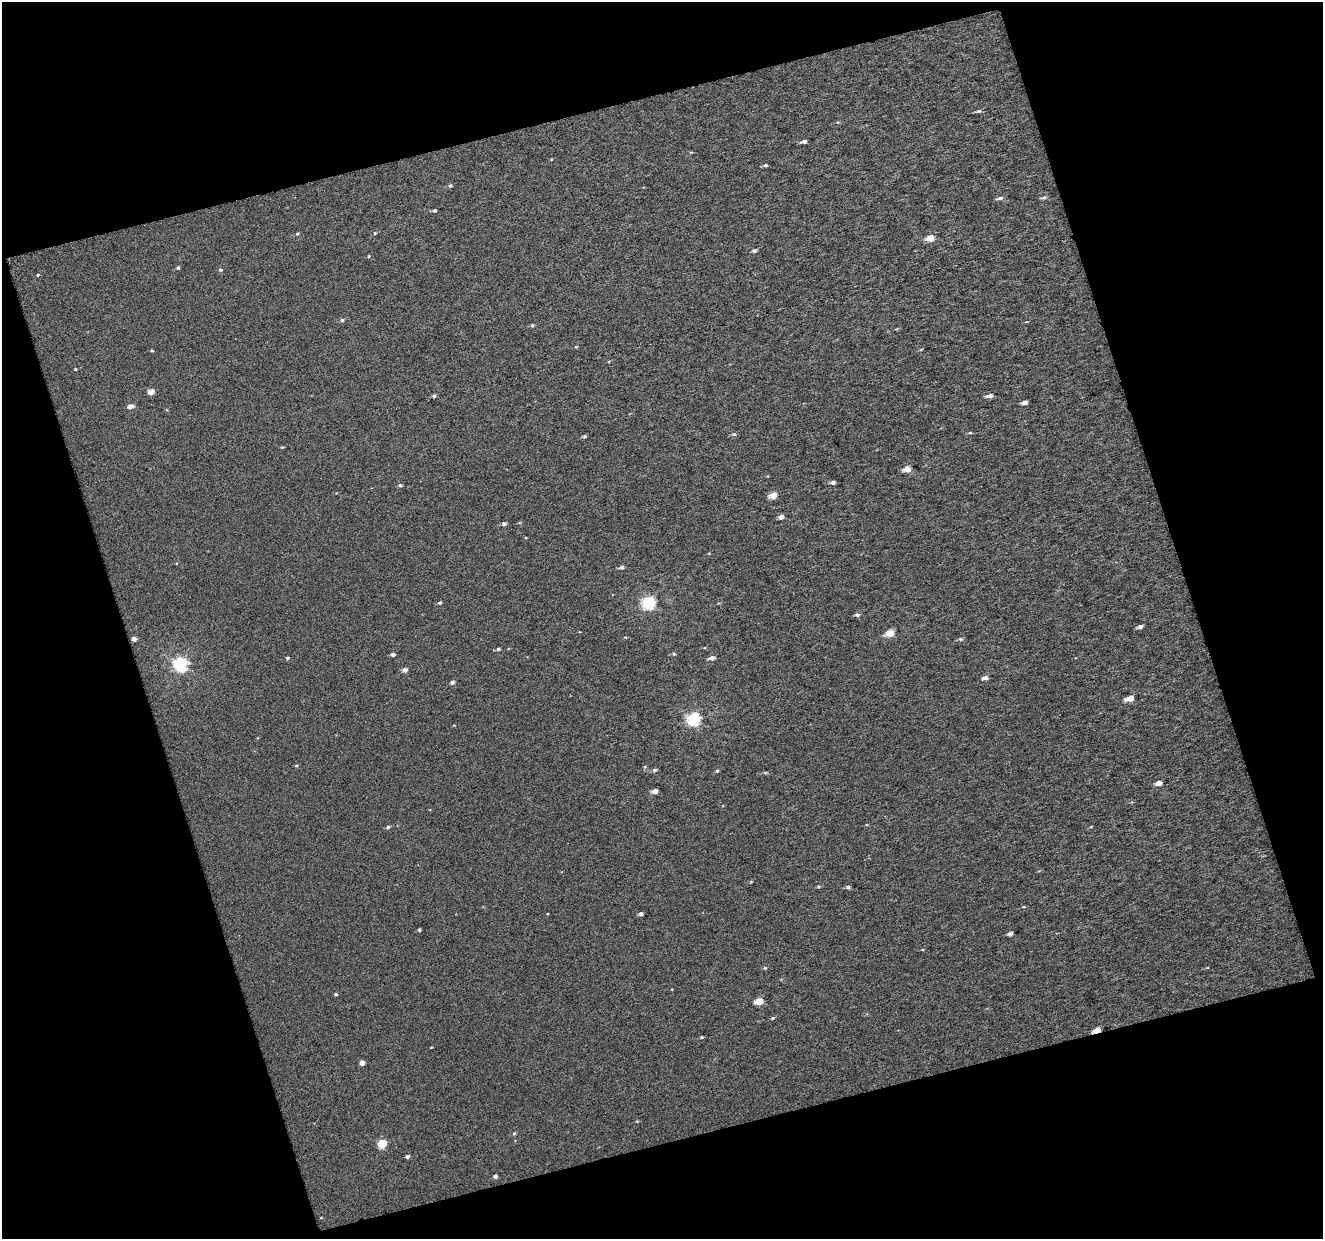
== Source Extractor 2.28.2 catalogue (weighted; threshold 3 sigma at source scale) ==
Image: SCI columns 1-1321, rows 20-1256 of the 1323 x 1280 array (HDU 1 of 3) = the unmasked area's bounding box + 8 px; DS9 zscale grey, full resolution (1 PNG px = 1 image px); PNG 1325 x 1241 px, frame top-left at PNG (2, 2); no overlay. Shown black and unused: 36% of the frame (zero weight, under 3 of 6 exposures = <1% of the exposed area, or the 3 px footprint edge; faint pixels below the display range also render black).
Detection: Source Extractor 2.28.2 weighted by HDU 2 'WHT'. Background 7.21e-04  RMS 0.024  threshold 0.0994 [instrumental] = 3 sigma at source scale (4.09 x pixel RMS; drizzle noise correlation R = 1.36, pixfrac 0.8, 0.0396/0.0396 arcsec/px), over >= 5 px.
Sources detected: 80; all 80 listed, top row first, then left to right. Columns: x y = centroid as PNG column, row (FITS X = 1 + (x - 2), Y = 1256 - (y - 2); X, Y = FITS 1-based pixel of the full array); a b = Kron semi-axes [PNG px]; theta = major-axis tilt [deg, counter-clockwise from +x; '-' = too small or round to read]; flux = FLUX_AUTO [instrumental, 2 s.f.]
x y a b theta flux
979 111 6 4 17 4
804 141 5 4 - 7
765 165 5 4 - 3.5
450 185 5 5 - 3.6
1044 197 7 4 20 4.7
1000 198 7 4 17 7.1
434 210 4 4 - 3.7
375 233 4 3 - 1.9
297 234 4 4 - 2.6
930 238 5 4 - 47
754 251 4 4 - 5.3
178 268 4 4 - 4.2
220 270 5 4 - 3.3
38 275 5 4 - 2.2
342 320 5 4 - 3.9
532 325 5 4 - 2.8
576 347 5 3 - 1.9
152 350 3 3 - 2.6
75 369 4 3 - 1.8
151 392 5 4 - 23
434 396 4 4 - 3.8
989 396 6 4 9 11
1025 402 4 4 - 15
130 406 6 4 10 13
970 433 4 4 - 2.3
734 434 6 4 -19 3.7
585 436 5 4 - 3
282 447 5 3 - 2.1
907 469 5 4 - 28
833 482 5 4 - 5.6
400 485 5 4 - 3.5
773 495 5 4 - 34
781 517 4 4 - 13
504 524 5 4 - 5.6
621 567 5 4 - 7.3
440 603 4 3 - 3.4
649 603 6 6 - 320
857 615 5 5 - 5.1
1140 626 5 4 - 9.6
889 633 5 4 - 65
134 639 4 4 - 11
960 639 5 4 - 3.5
498 649 4 4 - 4
392 654 4 3 - 6.8
674 654 5 4 - 2.8
288 658 4 3 - 3.5
712 658 5 4 - 12
180 665 6 6 - 430
405 670 5 4 - 11
985 678 5 4 - 12
452 682 4 4 - 6.7
1129 698 5 4 - 33
694 719 6 5 - 340
296 766 5 4 - 2.5
654 770 5 4 - 5.2
717 771 4 4 - 2.5
765 773 5 4 - 2.4
1159 783 5 4 - 20
655 791 5 4 - 16
1132 802 5 3 - 1.9
388 827 5 3 - 4.4
751 882 5 3 - 2
818 886 5 4 - 2.6
848 887 5 4 - 4.8
1023 907 4 3 - 1.7
641 914 4 4 - 8.2
419 930 3 3 - 3.6
1010 933 4 4 - 9.4
765 968 5 4 - 2.7
336 994 4 3 - 3
759 1001 5 4 - 44
772 1018 5 3 - 2.6
1097 1030 5 3 - 44
702 1037 4 3 - 2.7
431 1047 3 2 - 1.6
362 1063 4 4 - 14
514 1133 5 4 - 2.7
382 1144 5 5 - 87
407 1156 4 3 - 6.4
495 1176 4 3 - 6.1
Overlapping masked pixels (flux is a lower limit): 1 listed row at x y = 1097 1030